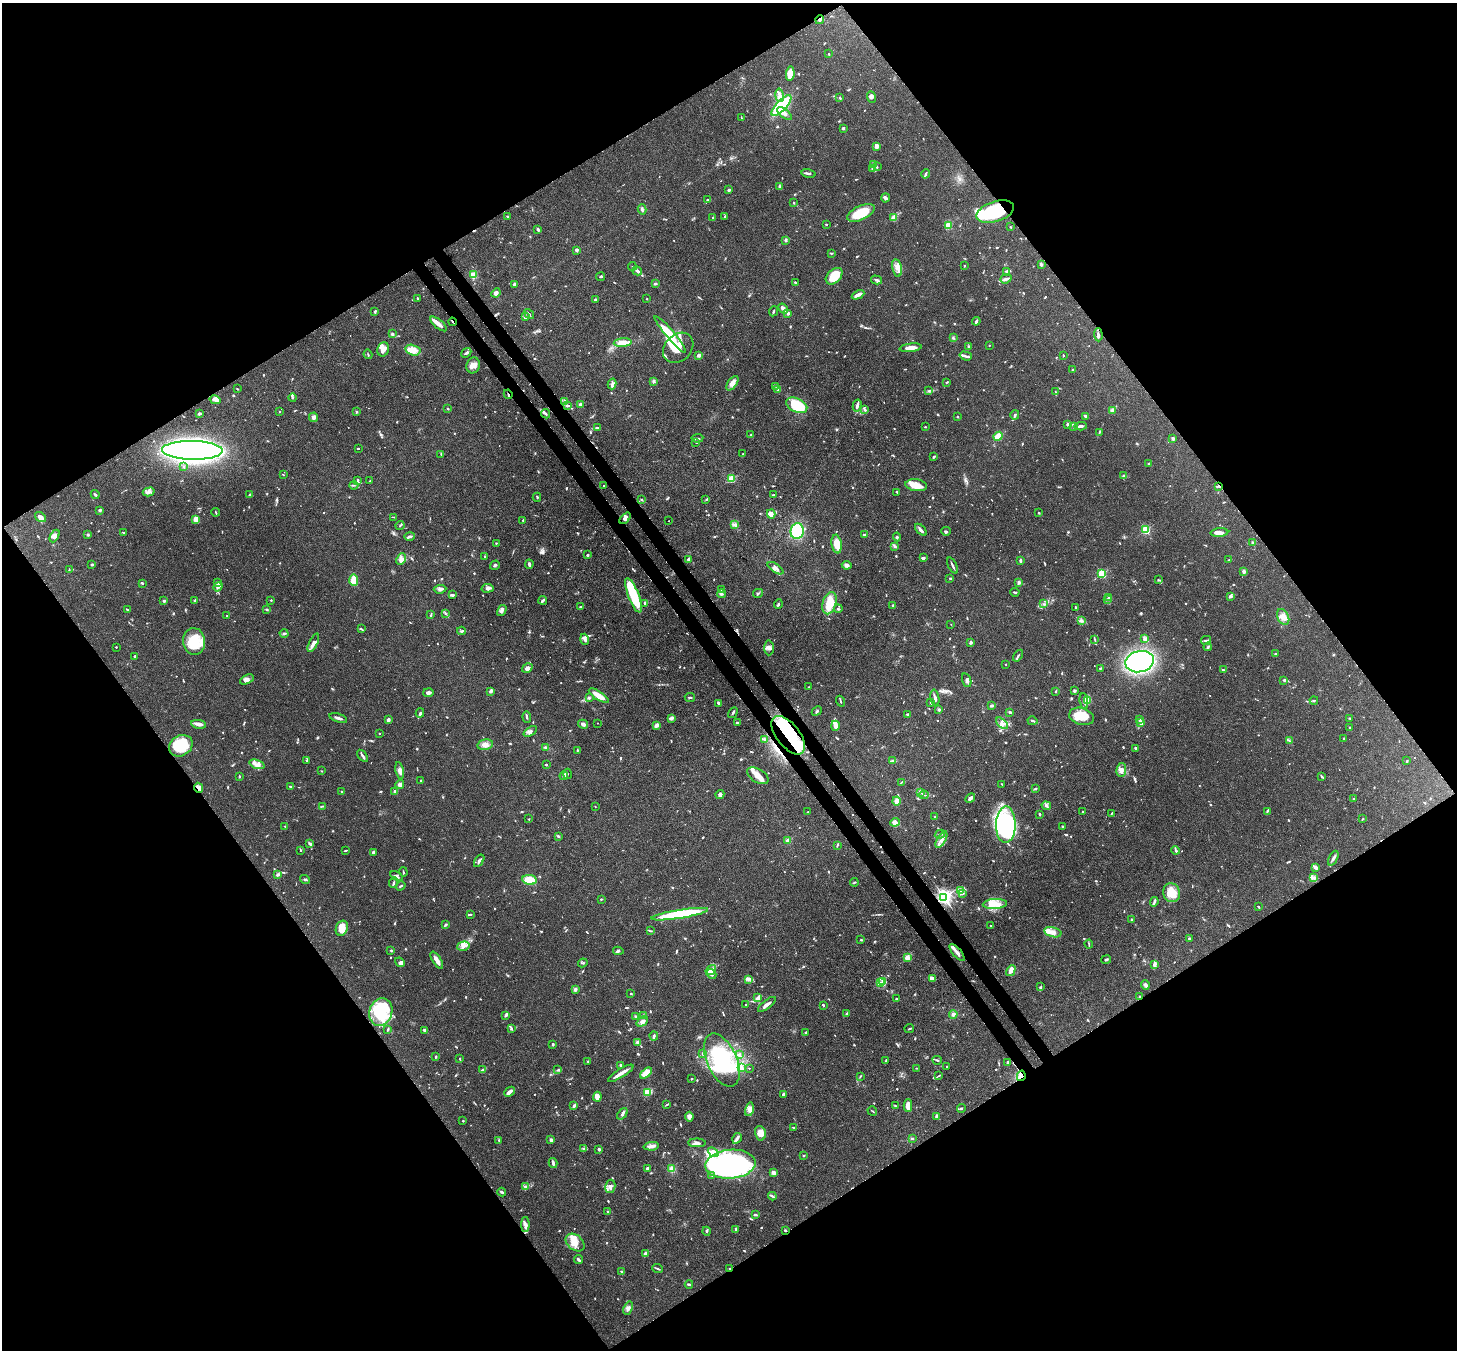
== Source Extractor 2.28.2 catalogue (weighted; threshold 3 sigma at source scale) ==
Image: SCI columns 79-5895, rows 211-5599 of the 5973 x 5945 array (HDU 1 of 3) = the unmasked area's bounding box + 8 px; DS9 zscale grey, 4 x 4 block average (1 PNG px = mean of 4 x 4 image px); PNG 1459 x 1352 px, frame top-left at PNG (2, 3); each listed source drawn as its Kron ellipse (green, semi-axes under 4 px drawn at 4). Shown black and unused: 50% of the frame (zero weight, under 3 of 4 exposures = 7% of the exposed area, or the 3 px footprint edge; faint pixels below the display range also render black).
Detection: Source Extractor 2.28.2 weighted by HDU 2 'WHT'. Background 0.154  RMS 0.0047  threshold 0.021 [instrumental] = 3 sigma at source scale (4.5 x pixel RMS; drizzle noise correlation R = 1.50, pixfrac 1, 0.05/0.05 arcsec/px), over >= 5 px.
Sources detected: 1203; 3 too faint to see at this stretch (4 x 4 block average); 19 inside a brighter object's white glare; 6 cosmic-ray / hot-pixel residue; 1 long thin detection or spike segment (spike, bleed or trail) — neither listed nor drawn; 34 coinciding with a brighter row at this scale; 95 inside a brighter listed object's ellipse — not listed separately; of the other 1045, all 500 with FLUX_AUTO >= 2.28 (the completeness limit of this list) listed and drawn (545 fainter detections not listed), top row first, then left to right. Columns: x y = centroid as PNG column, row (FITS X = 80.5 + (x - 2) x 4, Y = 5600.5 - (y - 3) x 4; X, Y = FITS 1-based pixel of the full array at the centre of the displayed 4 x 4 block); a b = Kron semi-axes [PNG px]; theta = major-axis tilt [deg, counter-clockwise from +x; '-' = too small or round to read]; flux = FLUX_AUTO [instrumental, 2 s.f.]
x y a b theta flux
820 20 4 2 - 5.1
829 54 2 2 - 3.5
790 74 7 3 81 53
779 95 7 3 -80 12
872 97 6 4 -70 7.8
840 98 4 2 - 2.7
781 105 13 5 46 190
785 114 9 4 -39 15
741 118 4 2 - 2.9
843 128 3 2 - 4.6
876 147 3 3 - 11
873 165 4 2 - 3.3
877 167 3 2 - 3.1
872 168 3 2 - 3.2
809 173 7 2 -12 7.2
925 174 4 2 - 4.4
779 186 2 2 - 5.4
729 190 3 2 - 5.3
885 198 4 4 - 6.4
708 199 2 2 - 3
793 203 2 2 - 2.5
642 209 5 3 - 5.8
995 212 19 10 17 230
861 213 15 7 25 73
507 216 4 2 - 2.3
725 216 3 2 - 2.8
713 217 2 2 - 2.8
894 218 2 2 - 49
826 224 2 2 - 7.4
948 225 4 2 - 49
1010 227 2 2 - 3.2
538 229 3 2 - 6.4
786 240 3 2 - 5.9
577 250 3 2 - 6.8
831 253 3 2 - 2.5
1041 264 4 3 - 4.2
964 265 2 2 - 2.5
632 266 4 2 - 2.9
897 268 9 5 -77 21
637 271 5 3 - 7.1
1007 271 4 2 - 6.4
473 275 4 3 - 25
834 276 10 6 43 65
601 277 4 3 - 4.2
1006 279 6 3 20 8.7
877 280 5 2 - 5.6
795 282 3 2 - 2.6
514 284 3 2 - 5.3
655 284 4 2 - 2.9
496 293 5 3 - 10
858 295 7 2 27 21
417 299 3 2 - 2.8
647 299 2 2 - 5.3
595 300 4 2 - 4.7
783 308 5 3 - 15
375 311 4 2 - 3.5
773 311 5 2 - 3.7
788 313 2 2 - 6.3
529 314 5 2 - 3.5
525 317 4 3 - 9.8
976 321 4 2 - 7.7
453 322 4 2 - 4
438 324 10 3 -39 22
392 334 4 3 - 5.2
670 334 23 4 -50 88
1098 335 6 2 -87 10
953 338 2 2 - 2.4
623 343 9 3 4 36
989 345 2 2 - 4.4
968 346 3 2 - 2.5
678 348 17 13 44 62
911 348 11 3 7 25
383 349 7 5 69 24
413 350 8 5 -14 35
466 353 5 2 - 6
368 354 5 2 - 2.7
699 355 3 2 - 12
1063 355 2 2 - 2.8
966 356 6 2 -16 7
473 365 8 6 73 18
1073 369 2 2 - 2.4
654 381 3 3 - 5.7
947 382 4 2 - 2.3
732 383 8 4 54 19
612 384 5 3 - 7.7
776 386 3 2 - 3.4
237 389 3 2 - 2.4
778 389 2 2 - 3.9
929 391 3 3 - 3.1
1055 392 3 2 - 2.5
508 394 5 2 - 2.9
293 398 4 2 - 2.8
215 400 5 3 - 14
565 401 4 3 - 4.3
567 405 3 2 - 7.3
580 405 3 2 - 9.3
797 405 11 7 -26 140
857 406 6 2 76 11
448 408 2 2 - 4.6
865 410 3 2 - 3.7
1112 410 3 3 - 11
279 412 2 2 - 2.4
356 412 2 2 - 3.1
200 413 3 2 - 4.5
546 414 5 2 - 5.1
1015 415 5 2 - 5.5
1086 416 3 2 - 11
314 417 5 4 - 8.9
957 417 2 2 - 2.7
1068 424 3 2 - 11
1081 426 6 2 4 7.5
925 427 3 2 - 2.3
1074 427 2 2 - 2.6
597 428 4 2 - 3.4
1099 432 3 2 - 2.4
751 435 2 2 - 4.8
998 436 5 3 - 56
697 438 6 2 6 5.6
1173 438 3 2 - 7
696 442 3 2 - 4.1
358 448 2 2 - 2.9
192 450 30 9 -1 2100
441 454 3 2 - 2.3
743 454 2 2 - 8.3
934 457 2 2 - 5.9
1149 463 2 2 - 6.6
183 467 3 2 - 2.9
283 475 2 2 - 2.4
1124 476 3 2 - 3.7
731 479 2 2 - 210
358 480 3 2 - 4.4
370 481 3 2 - 2.3
354 485 4 2 - 3.2
916 485 11 6 -7 40
604 486 2 2 - 2.9
1219 486 2 2 - 4.5
149 492 6 4 16 11
897 492 4 2 - 2.9
95 494 4 2 - 4.5
250 494 3 2 - 5.9
774 495 3 2 - 4.4
537 497 4 2 - 3.2
641 500 3 2 - 3.7
706 500 3 2 - 2.9
100 510 2 2 - 6.7
216 512 4 2 - 2.6
1039 513 2 2 - 3
771 514 4 3 - 21
40 517 6 3 -36 16
394 517 3 2 - 2.7
625 518 7 3 49 13
196 519 2 2 - 17
523 520 2 2 - 2.6
669 521 2 2 - 3.4
400 525 4 2 - 3.4
735 525 4 2 - 4.7
921 530 7 3 -46 8.3
1146 530 2 2 - 290
797 531 8 6 83 110
946 531 4 2 - 3.1
124 532 3 2 - 3.6
1219 533 9 3 4 29
88 534 3 3 - 3.3
864 535 2 2 - 10
55 536 7 4 60 11
410 536 5 3 - 7
897 537 4 3 - 4.2
1253 542 4 2 - 4
496 543 2 2 - 3.1
837 544 9 5 -81 42
895 547 3 2 - 4.1
587 555 2 2 - 17
485 556 3 3 - 2.9
923 558 3 2 - 8.1
401 559 6 4 64 20
689 559 3 3 - 6.3
1229 560 4 2 - 4.1
1020 561 4 2 - 4.7
529 564 4 3 - 5.7
92 565 3 2 - 3.9
495 565 5 2 - 4.5
847 565 5 4 - 7.9
953 566 9 2 -64 7.5
775 568 9 3 -34 12
69 570 3 2 - 2.3
1244 572 3 2 - 8.4
1102 574 2 2 - 220
950 578 2 2 - 4.4
354 580 6 3 -87 68
1158 580 4 2 - 3
1019 582 3 3 - 5.6
142 583 2 2 - 3.2
218 583 4 3 - 5.2
218 587 5 2 - 5.6
487 588 6 4 9 9
440 589 6 3 7 9.1
722 590 2 2 - 2.8
1015 592 4 2 - 3.3
758 593 5 2 - 4.3
721 594 4 3 - 5.8
452 595 3 2 - 6.3
634 595 18 5 -69 130
1230 596 4 3 - 6.8
1109 597 2 2 - 5.6
1108 599 2 2 - 2.4
195 600 3 2 - 4.8
271 600 2 2 - 7.2
543 600 4 2 - 8
164 601 2 2 - 21
645 603 3 2 - 5.7
829 603 11 6 73 62
778 604 5 2 - 4.9
1044 604 2 2 - 2.3
893 606 2 2 - 4.4
581 607 2 2 - 4
1075 607 2 2 - 3
267 609 2 2 - 2.4
838 609 4 2 - 3.2
127 610 3 2 - 3.2
502 611 6 3 58 11
445 613 4 2 - 3.1
431 615 4 2 - 2.9
227 616 2 2 - 2.6
1283 617 8 5 -65 19
1082 620 4 2 - 3.6
951 624 2 2 - 2.4
361 629 3 2 - 2.3
462 631 4 2 - 4.6
284 633 4 3 - 4.4
585 639 5 3 - 11
1144 639 4 3 - 8.9
1095 640 4 2 - 3.2
1206 640 5 2 - 4.5
194 641 13 11 -84 94
971 642 3 2 - 7.5
313 643 10 3 64 17
116 647 2 2 - 2.9
1208 647 4 2 - 5
769 648 7 4 89 11
1275 653 2 2 - 4.8
135 656 2 2 - 14
1018 656 6 2 54 4.5
1140 662 14 10 11 600
1006 664 2 2 - 2.3
527 668 6 4 33 11
1100 668 3 2 - 2.6
1223 670 4 2 - 5.3
247 679 7 4 27 12
967 680 7 3 -71 7.1
1284 680 3 2 - 3.3
809 687 2 2 - 2.7
490 691 3 3 - 5.3
1056 691 3 2 - 3.2
1074 691 4 3 - 4.2
428 693 5 3 - 7.4
599 696 11 2 -33 64
589 698 4 3 - 4.2
690 698 5 2 - 3.1
935 698 8 2 -80 9.4
1088 700 3 2 - 5.8
1314 700 4 2 - 2.5
840 701 5 2 - 3
1084 701 8 3 -82 8.8
719 703 4 2 - 3.8
931 703 3 2 - 2.6
992 706 4 2 - 4.9
939 710 2 2 - 9
817 711 5 2 - 4.2
1010 712 3 2 - 5.5
420 713 4 2 - 5.1
733 713 6 2 58 4.5
908 714 3 2 - 4.5
1082 716 12 8 -16 66
527 717 6 2 -88 5.1
338 718 9 2 -17 9.5
671 718 3 3 - 12
1350 718 3 2 - 2.5
1139 719 3 2 - 3.2
388 720 4 3 - 6.7
1032 721 5 2 - 4.5
1141 722 2 2 - 74
597 723 2 2 - 2.8
737 723 3 2 - 2.6
1002 723 7 3 -42 12
199 724 7 3 -10 14
583 724 5 3 - 10
657 725 3 3 - 14
835 726 5 3 - 20
1350 727 2 2 - 3.1
530 731 7 4 34 9.4
379 733 2 2 - 3.6
788 735 23 11 -51 160
764 739 3 2 - 2.7
1344 739 2 2 - 3.7
1290 741 3 2 - 2.3
485 745 8 5 11 15
181 746 12 10 32 100
546 747 4 2 - 4.2
1135 748 2 2 - 4.9
577 750 3 2 - 2.8
363 756 7 2 -53 6.5
307 761 3 3 - 3.7
893 761 4 3 - 5.1
1407 761 2 2 - 2.3
257 764 8 4 -19 16
546 765 2 2 - 3.1
400 770 8 4 -80 13
1121 770 7 5 81 14
321 771 2 2 - 2.4
567 774 5 2 - 3.5
239 776 3 2 - 3
564 776 4 2 - 4.8
758 776 12 6 -31 30
1322 776 3 2 - 2.8
421 780 3 2 - 2.6
902 782 4 2 - 2.9
400 784 4 4 - 11
1002 784 2 2 - 2.5
291 787 3 2 - 4.3
198 788 5 4 - 9.7
1036 788 3 2 - 2.7
342 792 2 2 - 3.7
395 792 4 2 - 7.5
920 793 3 2 - 2.6
720 795 4 3 - 7.7
924 795 4 2 - 3
970 798 5 3 - 9.6
1354 798 2 2 - 2.4
897 801 4 3 - 16
323 806 4 2 - 2.7
1046 806 4 4 - 7.6
595 807 2 2 - 2.4
1267 811 4 2 - 3.2
808 812 2 2 - 2.3
1083 812 2 2 - 11
1040 814 2 2 - 6.4
1111 814 4 2 - 2.3
935 817 3 2 - 3.5
529 819 2 2 - 4.2
1363 819 3 2 - 2.7
895 822 5 3 - 15
1006 825 18 10 89 510
285 826 3 2 - 2.4
1063 827 3 2 - 3.9
940 834 5 2 - 6.3
558 836 2 2 - 4.6
788 840 2 2 - 75
941 840 9 3 61 14
310 844 2 2 - 7.1
837 845 3 2 - 2.7
301 850 3 2 - 2.5
346 850 3 2 - 2.4
1176 850 4 2 - 4.8
374 852 3 3 - 10
1333 858 8 2 65 7.6
479 861 7 2 57 7.2
1315 867 4 2 - 9.2
403 872 5 2 - 2.7
278 874 4 3 - 4.7
396 876 6 3 -31 6.6
1314 878 3 2 - 3.1
305 879 5 2 - 5
529 880 7 5 -9 48
854 882 4 2 - 3.5
393 883 6 2 67 4.5
401 886 5 2 - 3.7
961 891 2 2 - 2.6
962 893 2 2 - 2.3
1172 893 9 8 - 61
944 897 2 2 - 1200
601 899 2 2 - 2.4
1154 902 5 2 - 4.8
995 904 12 5 3 33
1258 907 2 2 - 4.5
471 914 3 2 - 2.5
680 914 29 4 9 210
1131 919 2 2 - 8
446 924 3 2 - 4.1
990 926 2 2 - 3
342 928 8 6 67 36
650 931 4 2 - 2.6
1053 932 9 5 -14 18
1189 938 2 2 - 5.7
861 940 3 2 - 2.7
1089 944 4 2 - 3.4
463 946 6 4 16 13
391 950 3 2 - 2.4
618 951 5 2 - 3.6
957 952 10 2 -51 14
907 958 2 2 - 76
437 960 9 3 -58 20
1106 960 5 2 - 3.6
400 962 5 4 - 10
583 963 5 2 - 3.4
1154 964 4 3 - 5.5
711 970 5 2 - 20
1011 971 6 3 60 20
711 974 5 4 - 11
749 979 2 2 - 2.7
933 979 4 3 - 6.1
880 982 2 2 - 3
883 982 3 2 - 4.4
1145 985 5 4 - 7.2
1041 987 3 2 - 3.1
575 989 3 2 - 8.5
631 993 3 2 - 2.3
1140 997 3 2 - 3
758 998 4 2 - 19
896 999 2 2 - 2.8
767 1004 11 2 38 16
746 1005 2 2 - 2.4
823 1005 2 2 - 5.5
381 1012 14 11 73 110
847 1013 3 2 - 3.2
953 1014 4 3 - 6.9
506 1015 3 2 - 10
635 1016 3 2 - 3.1
644 1016 3 2 - 3.2
642 1021 6 3 39 13
511 1028 4 2 - 4
388 1029 3 2 - 3.6
909 1029 5 2 - 3.4
424 1030 2 2 - 8.4
806 1032 2 2 - 3.4
654 1036 4 2 - 5.7
638 1042 2 2 - 14
553 1044 2 2 - 4.5
703 1053 3 2 - 2.8
739 1054 3 2 - 3.4
435 1057 2 2 - 3.5
460 1059 3 2 - 2.4
722 1060 28 15 -66 210
937 1060 4 2 - 3.3
588 1061 3 2 - 3.1
886 1061 3 2 - 2.3
1007 1063 3 2 - 2.7
621 1065 2 2 - 6.7
946 1066 2 2 - 2.9
741 1067 3 2 - 4.9
749 1068 2 2 - 2.7
917 1068 2 2 - 2.4
483 1070 2 2 - 7
558 1070 4 2 - 3.7
621 1073 15 2 32 34
646 1073 7 3 39 30
860 1076 3 2 - 2.5
939 1076 4 2 - 2.8
1021 1076 5 4 - 14
691 1079 2 2 - 2.7
509 1092 6 3 44 12
647 1092 4 3 - 34
783 1094 3 2 - 6.1
597 1097 5 4 - 14
667 1105 3 2 - 2.6
574 1106 3 2 - 9
895 1106 3 2 - 2.7
908 1106 6 4 -89 29
961 1108 4 2 - 3.5
749 1109 7 4 77 13
872 1111 5 2 - 2.5
622 1114 6 3 50 7.2
936 1116 2 2 - 7.7
689 1117 5 4 - 11
463 1121 2 2 - 3.1
794 1128 3 2 - 2.9
760 1133 7 5 -77 30
737 1138 6 3 57 7.6
912 1138 3 2 - 2.9
551 1140 2 2 - 15
499 1141 3 2 - 2.4
697 1143 9 3 -1 12
651 1146 8 4 6 12
584 1149 3 2 - 2.8
599 1149 3 3 - 5.6
713 1152 6 3 -41 9.7
804 1156 3 2 - 2.6
553 1163 5 2 - 6.2
730 1164 25 14 5 700
647 1168 2 2 - 12
672 1169 3 3 - 20
773 1172 2 2 - 60
712 1175 4 2 - 5.3
525 1186 3 2 - 4.1
610 1186 7 5 80 13
502 1192 4 2 - 7.4
772 1196 4 2 - 5
607 1211 2 2 - 4.1
755 1215 4 2 - 6.8
525 1225 7 3 -90 8.9
736 1229 3 2 - 6.9
785 1230 2 2 - 4.6
707 1231 4 2 - 4.3
575 1243 10 7 -39 31
645 1253 3 2 - 13
578 1260 5 2 - 6.7
658 1269 5 2 - 3.8
729 1269 2 2 - 4
621 1271 2 2 - 5.2
689 1284 4 2 - 4.5
628 1308 7 4 71 10
Overlapping masked pixels (flux is a lower limit): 13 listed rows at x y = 820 20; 995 212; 453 322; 1098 335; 508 394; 1219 486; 788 735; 198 788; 944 897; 957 952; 1021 1076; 785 1230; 729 1269
Diffuse or blended objects may show on this block-average render without a row.